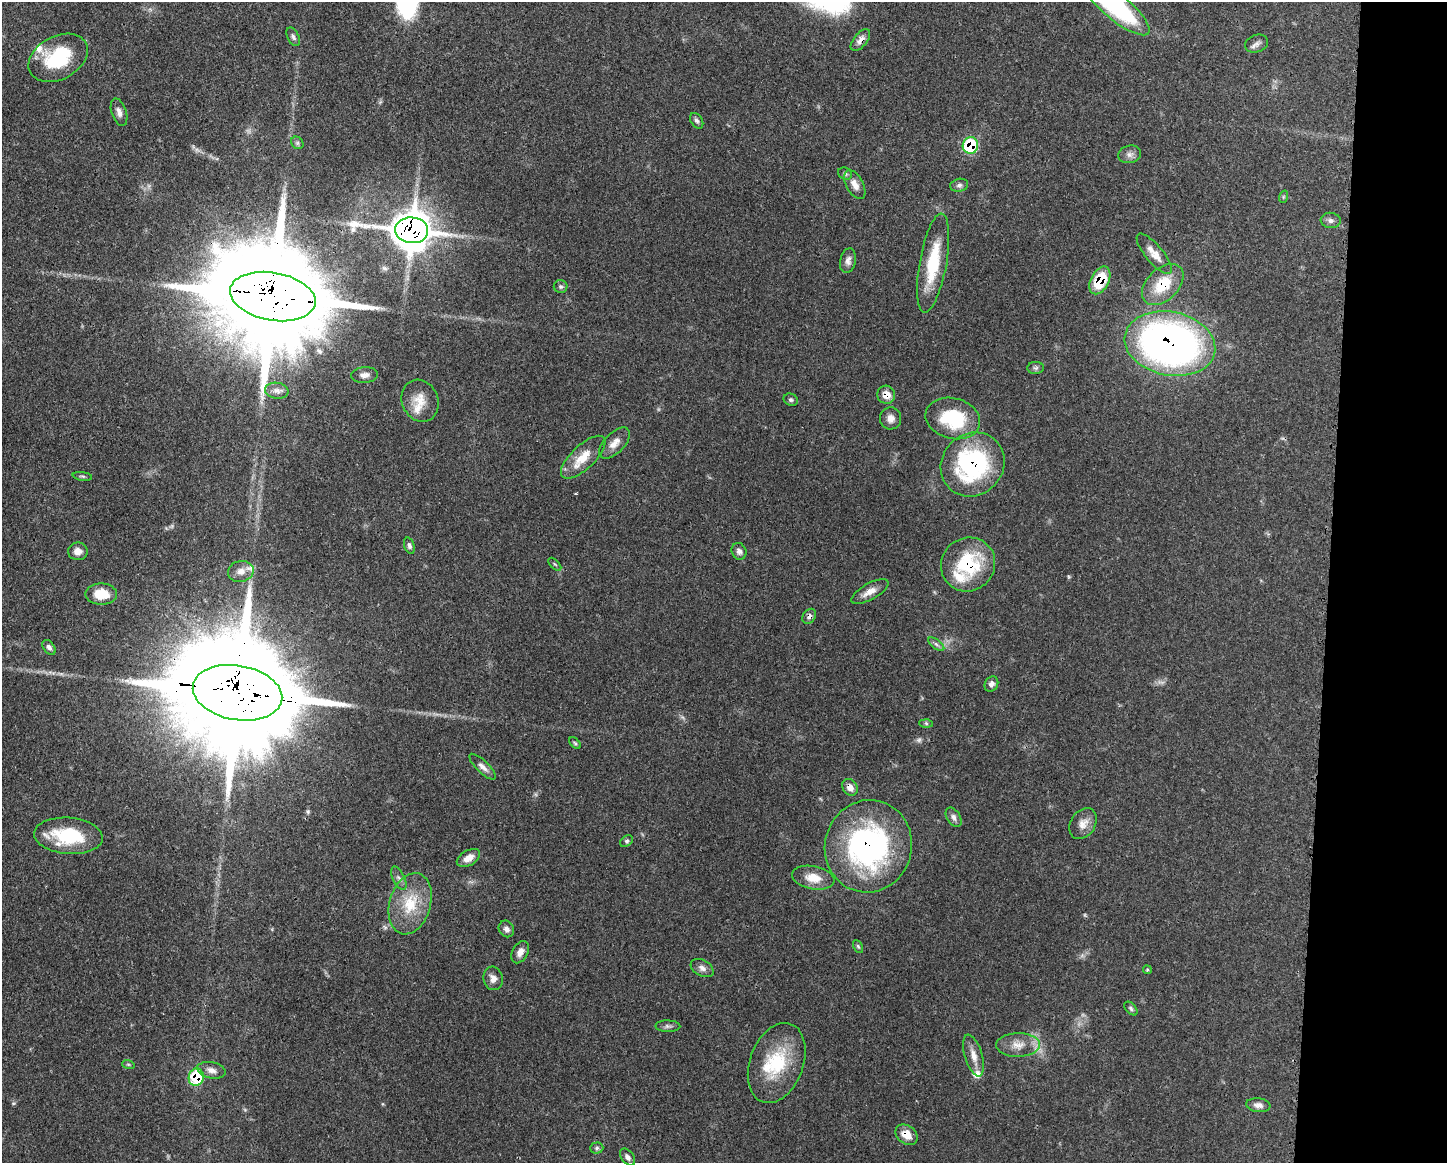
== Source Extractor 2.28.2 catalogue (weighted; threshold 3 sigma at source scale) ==
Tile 9 of 3 x 4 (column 3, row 3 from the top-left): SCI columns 3007-4451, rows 1164-2324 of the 4681 x 4647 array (HDU 1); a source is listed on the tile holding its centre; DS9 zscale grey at full resolution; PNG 1449 x 1165 px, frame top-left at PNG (2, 2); each listed source drawn as its Kron ellipse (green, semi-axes under 4 px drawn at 4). Shown black and unused: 8% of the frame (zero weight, under 3 of 4 exposures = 1% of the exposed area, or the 3 px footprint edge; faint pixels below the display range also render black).
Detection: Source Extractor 2.28.2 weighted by HDU 2 'WHT'; one run over the whole footprint, this tile lists its part. Background 0.0597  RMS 0.0031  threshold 0.0141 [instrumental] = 3 sigma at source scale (4.5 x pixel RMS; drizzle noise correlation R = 1.50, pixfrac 1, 0.05/0.05 arcsec/px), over >= 5 px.
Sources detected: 91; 5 too faint to see at this stretch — neither listed nor drawn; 6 inside a brighter listed object's ellipse — not listed separately; the other 80 listed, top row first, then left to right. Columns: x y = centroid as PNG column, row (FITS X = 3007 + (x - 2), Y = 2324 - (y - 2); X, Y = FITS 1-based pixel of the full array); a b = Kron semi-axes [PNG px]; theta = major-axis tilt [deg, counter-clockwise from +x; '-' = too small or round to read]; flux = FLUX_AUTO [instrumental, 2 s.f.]
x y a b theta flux
1115 6 43 13 -40 40
293 37 10 5 -63 0.86
860 40 13 6 51 2
1257 44 12 8 19 1.4
58 58 31 21 28 20
119 112 14 7 -71 1.7
697 121 8 5 -56 0.78
297 143 7 5 -46 0.62
970 145 8 7 - 19
1130 154 11 8 11 1.6
845 174 7 5 -27 0.66
855 184 16 8 -61 2.6
959 185 9 6 11 1
1283 197 6 4 72 0.4
1331 220 10 8 -6 1.2
412 230 16 13 -5 820
1154 254 25 8 -50 4
848 261 12 7 78 1.6
933 263 50 13 80 16
1100 280 15 9 63 11
1163 285 24 16 44 11
561 287 7 6 - 0.71
273 296 43 24 -10 12000
1170 344 46 32 -12 180
1036 368 8 6 1 0.75
365 375 13 8 6 1.7
277 391 12 8 -8 1.8
886 395 9 9 - 3.1
791 400 7 6 - 0.66
420 401 21 18 -66 5.7
890 418 11 10 - 2.1
953 418 27 20 -14 21
615 443 19 10 46 3
583 457 28 11 44 6.9
973 464 33 30 46 49
82 476 10 3 -8 0.55
409 546 8 5 -72 0.84
78 551 10 9 - 1.9
739 551 8 7 - 1.2
555 564 8 3 -45 0.39
968 564 28 26 41 22
241 571 13 10 14 2.6
870 592 21 8 29 3.1
101 594 16 10 0 6.6
809 616 8 6 54 1.1
936 644 9 4 -36 0.93
49 647 8 5 -50 1.1
991 684 8 6 59 1.5
237 693 45 27 -10 14000
926 723 6 4 -2 0.5
575 743 7 4 -45 0.48
483 767 17 6 -44 1.7
850 787 9 7 -54 2.3
954 817 11 6 -58 1.3
1083 824 17 12 57 3
68 836 34 18 -4 20
627 841 7 5 40 0.67
868 846 46 43 75 75
468 858 13 7 30 2.8
399 878 12 6 -65 1.3
813 878 21 11 -11 5.6
410 904 31 20 74 12
506 929 8 7 - 1.3
858 946 7 4 -62 0.45
520 952 12 7 61 2.2
702 968 12 8 -30 1.6
1147 970 4 3 - 0.43
493 978 12 9 -75 2
1131 1009 8 5 -46 0.68
668 1026 12 6 -1 1
1018 1045 22 12 1 4.6
973 1055 21 8 -73 3.2
777 1063 41 26 70 19
128 1064 6 4 -18 0.44
211 1070 14 8 -12 2.3
196 1077 9 7 78 17
1258 1105 12 7 -6 1.7
907 1135 12 9 -36 3.8
597 1148 6 5 - 0.71
628 1157 9 6 -52 1.2
Overlapping masked pixels (flux is a lower limit): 16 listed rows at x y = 860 40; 970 145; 412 230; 1100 280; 1163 285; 273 296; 1170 344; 886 395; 973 464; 968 564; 809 616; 237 693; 850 787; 868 846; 196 1077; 907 1135
Isophote crosses this tile's border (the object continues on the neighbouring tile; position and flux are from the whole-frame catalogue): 1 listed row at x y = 1115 6